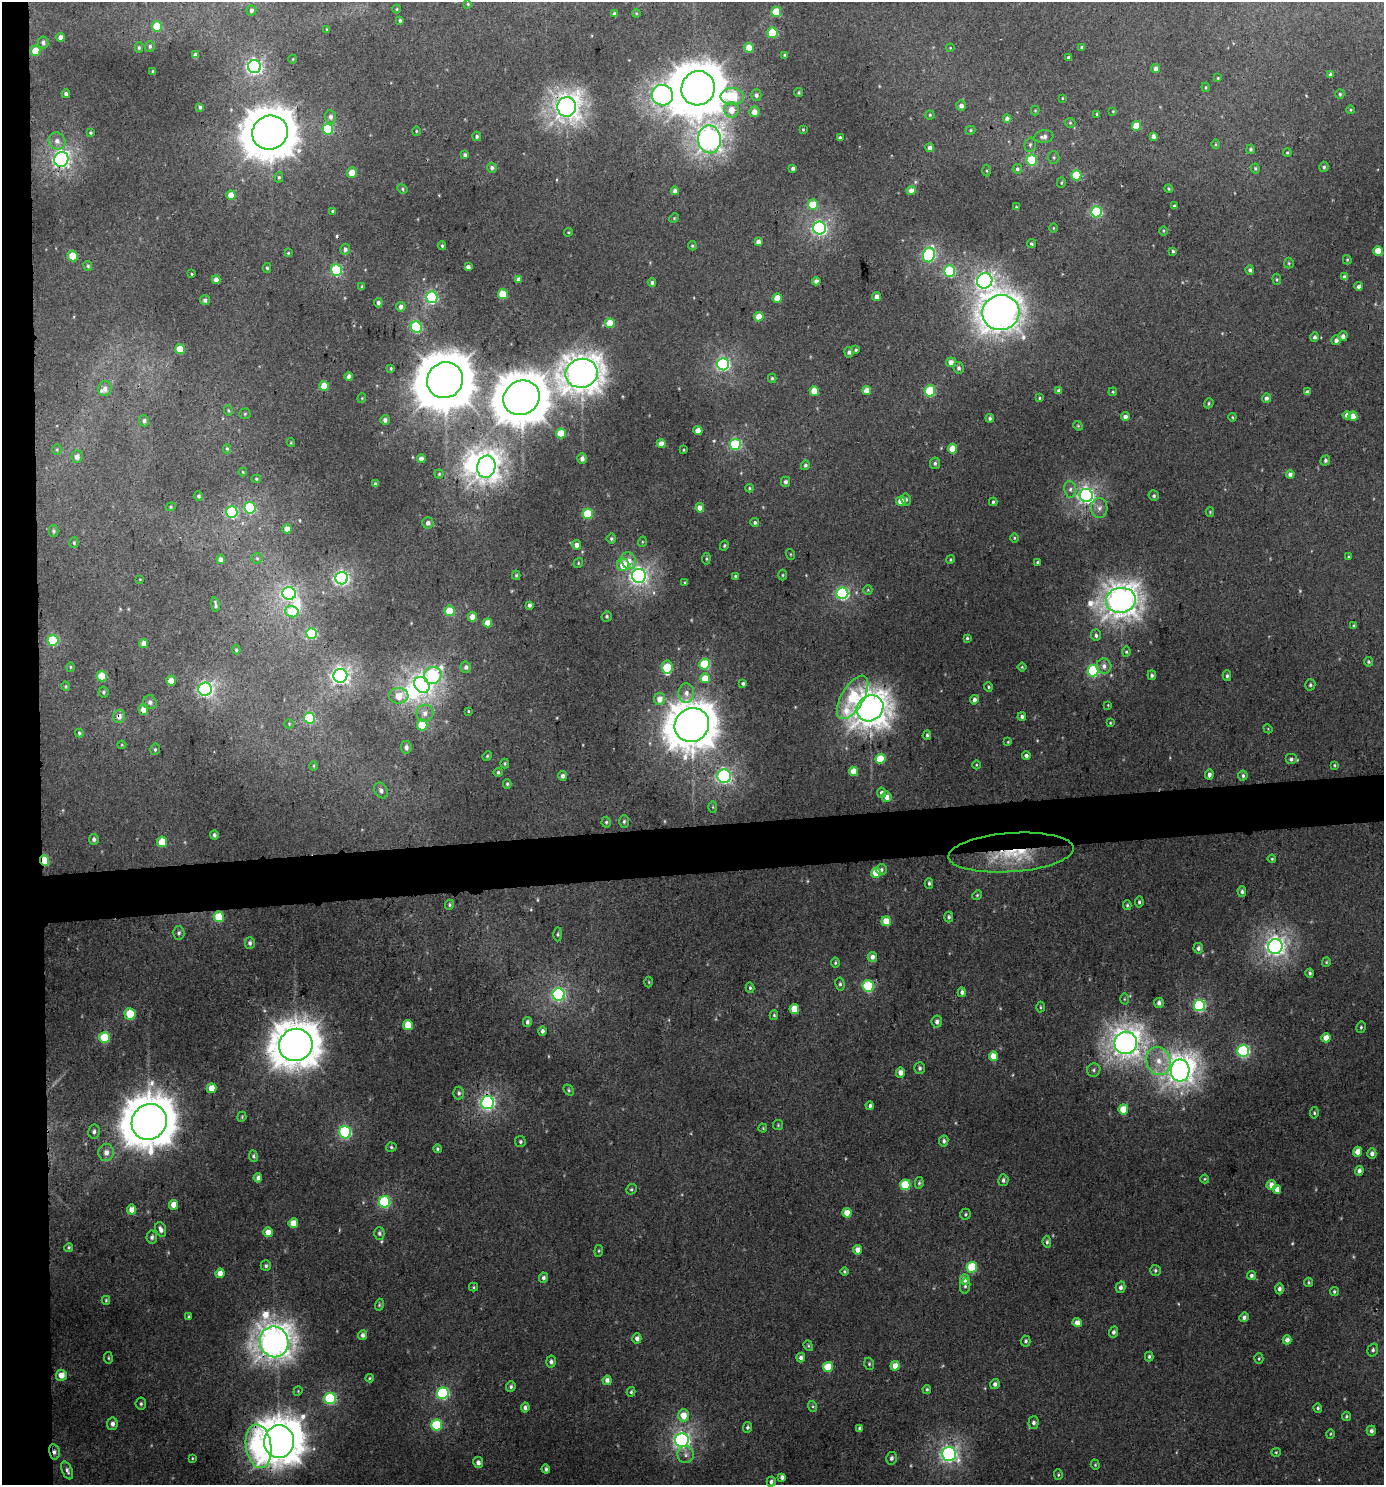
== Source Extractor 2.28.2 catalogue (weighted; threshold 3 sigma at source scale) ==
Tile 4 of 3 x 3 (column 1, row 2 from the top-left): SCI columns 7-1388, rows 1488-2970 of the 4199 x 4457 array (HDU 1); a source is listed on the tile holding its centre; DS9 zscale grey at full resolution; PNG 1386 x 1487 px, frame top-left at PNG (2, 2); each listed source drawn as its Kron ellipse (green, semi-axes under 4 px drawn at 4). Shown black and unused: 6% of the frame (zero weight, under 3 of 4 exposures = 1% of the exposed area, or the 3 px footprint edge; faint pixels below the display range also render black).
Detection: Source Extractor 2.28.2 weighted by HDU 2 'WHT'; one run over the whole footprint, this tile lists its part. Background 0.0069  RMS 0.0042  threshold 0.0189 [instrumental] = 3 sigma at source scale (4.5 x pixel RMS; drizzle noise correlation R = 1.50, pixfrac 1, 0.0396/0.0396 arcsec/px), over >= 5 px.
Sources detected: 509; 5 too faint to see at this stretch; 4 inside a brighter object's white glare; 1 cosmic-ray / hot-pixel residue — neither listed nor drawn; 3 inside a brighter listed object's ellipse — not listed separately; the other 496 listed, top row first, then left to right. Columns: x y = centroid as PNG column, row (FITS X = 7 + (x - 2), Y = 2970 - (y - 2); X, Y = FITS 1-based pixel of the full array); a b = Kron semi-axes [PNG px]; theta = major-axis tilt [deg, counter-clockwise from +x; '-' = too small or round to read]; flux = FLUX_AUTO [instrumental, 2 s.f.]
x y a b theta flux
468 4 4 3 - 0.48
397 9 4 4 - 0.46
251 10 5 5 - 1.2
776 12 5 5 - 15
636 13 4 3 - 0.36
614 14 4 3 - 1.5
400 20 3 3 - 0.79
157 26 5 5 - 14
327 29 3 3 - 0.55
772 33 5 5 - 23
61 37 4 4 - 2.7
43 43 6 5 - 1.4
150 46 5 5 - 0.95
139 47 5 4 - 0.74
1082 47 3 3 - 0.69
749 48 5 4 - 8.8
950 48 4 4 - 0.42
35 51 5 5 - 9.2
196 55 4 4 - 1.8
784 55 4 3 - 0.53
1069 57 3 3 - 1.3
293 59 4 3 - 0.33
254 67 6 6 - 130
1155 69 4 4 - 2
153 72 3 3 - 0.84
1330 74 4 4 - 1.3
1218 78 4 3 - 0.43
1206 87 5 3 - 0.49
698 88 17 16 - 1500
799 93 4 4 - 0.7
66 94 4 4 - 1.2
1340 94 4 4 - 0.75
662 95 11 10 - 220
756 95 5 5 - 1.5
732 96 11 8 -3 38
1062 98 4 2 - 0.35
961 106 5 5 - 2.1
200 107 4 3 - 1.3
567 107 10 9 - 360
731 110 8 7 - 5.2
1035 110 5 4 - 0.48
1350 110 4 4 - 0.56
1113 111 3 3 - 0.37
754 112 5 5 - 3.8
1097 114 4 3 - 0.69
930 115 4 4 - 0.6
331 117 6 5 - 1.8
1007 119 4 4 - 2.7
1070 123 5 5 - 0.57
1136 126 5 4 - 12
328 129 5 5 - 27
803 130 4 3 - 0.46
971 130 5 4 - 0.56
416 131 4 4 - 0.47
90 133 4 3 - 0.55
270 133 18 17 - 1500
477 136 4 4 - 0.91
1153 136 4 4 - 1.8
1044 137 9 6 10 2.2
840 138 4 3 - 1.3
709 139 14 11 -86 300
57 141 9 8 - 2.5
1216 144 5 3 - 0.4
1030 145 7 5 76 0.89
930 148 4 4 - 2
1251 149 5 4 - 0.8
1287 153 4 3 - 0.53
465 155 4 4 - 1.6
1054 157 6 5 - 0.84
61 159 7 7 - 150
1032 160 5 5 - 26
1324 167 5 4 - 0.99
492 168 5 5 - 1.3
793 168 4 4 - 1.5
1255 168 5 4 - 0.63
1017 169 5 4 - 1
987 170 6 3 -90 0.55
352 172 5 5 - 5.6
1076 175 5 5 - 17
279 177 5 4 - 0.67
1061 183 5 4 - 0.6
402 189 5 4 - 0.68
1169 189 4 4 - 0.61
675 191 4 4 - 2.5
911 191 4 4 - 3.7
231 195 5 4 - 6.8
813 205 5 5 - 14
1174 206 3 3 - 0.86
1016 207 4 3 - 0.43
333 211 4 3 - 0.9
1096 212 5 5 - 51
674 218 5 4 - 0.46
820 228 6 6 - 110
1053 228 5 3 - 0.39
1163 231 5 3 - 0.45
568 232 4 3 - 0.48
758 242 4 4 - 3.1
1031 244 4 3 - 0.73
442 246 4 3 - 0.62
692 246 5 4 - 0.55
345 249 5 5 - 1.4
1173 251 4 3 - 0.73
1378 251 5 4 - 9.6
288 253 4 4 - 0.44
929 255 7 6 - 71
73 256 5 5 - 12
1347 260 4 3 - 0.48
1289 263 5 5 - 0.64
88 266 5 4 - 0.72
468 267 4 4 - 2.1
267 268 5 4 - 0.67
336 270 6 5 - 46
1250 270 5 4 - 1.2
950 271 5 5 - 40
192 274 3 3 - 0.48
1344 277 4 4 - 2
519 279 4 4 - 2
1277 279 5 4 - 0.54
216 280 4 4 - 3.1
816 281 4 4 - 1.6
985 281 8 7 - 160
652 283 4 4 - 1.2
1359 286 4 4 - 1.7
362 287 4 3 - 0.5
503 294 5 5 - 15
876 296 4 4 - 2.9
432 297 6 5 - 60
777 298 4 4 - 6.8
205 300 5 4 - 1.5
378 303 4 4 - 1.3
401 307 5 4 - 1.7
1001 313 18 17 - 580
759 317 5 4 - 6.7
610 323 5 5 - 11
416 327 6 5 - 43
1343 336 5 4 - 2.1
1314 337 4 4 - 1.3
1336 340 5 5 - 1.6
180 349 5 5 - 11
856 350 4 3 - 0.65
849 352 5 4 - 1.2
951 362 5 5 - 3.6
723 364 6 6 - 87
391 368 3 2 - 0.48
958 368 6 5 - 1.2
582 373 16 14 18 660
349 376 4 4 - 2.3
772 378 4 3 - 0.67
445 380 18 17 - 2100
324 386 5 5 - 12
105 388 7 6 - 2.2
867 390 4 4 - 5
814 391 5 4 - 8.2
930 391 5 5 - 26
1059 391 4 4 - 2
1113 392 4 3 - 0.52
1307 392 4 4 - 1.7
362 398 5 3 - 0.33
521 398 19 17 32 1500
1039 398 4 4 - 0.51
1266 398 5 4 - 1.6
1209 403 5 4 - 0.7
228 410 5 4 - 0.58
245 414 5 5 - 0.67
1347 415 4 4 - 2.4
1353 416 4 4 - 5
1125 417 4 4 - 2.3
1232 417 4 4 - 0.49
990 418 4 4 - 1
385 420 5 4 - 1.4
144 421 5 5 - 1.1
1078 426 5 4 - 0.49
698 431 4 4 - 5.2
561 433 5 5 - 14
291 442 4 4 - 0.42
661 444 4 4 - 4.3
735 444 5 5 - 47
57 449 5 4 - 0.5
227 449 5 4 - 0.61
952 449 5 4 - 7.4
684 450 3 3 - 0.43
77 457 6 5 - 2.4
421 458 4 4 - 2.5
582 458 5 4 - 1.9
1325 461 5 4 - 0.83
935 463 6 5 - 1.1
805 465 5 4 - 1.1
486 467 11 9 76 350
243 472 4 4 - 0.43
439 474 4 4 - 0.56
1290 474 4 4 - 2.1
256 479 5 4 - 0.61
785 482 5 4 - 1.3
375 484 4 3 - 0.92
749 488 4 3 - 0.55
1070 489 8 6 -80 1.4
1086 495 6 6 - 150
198 496 4 4 - 0.89
1154 496 5 5 - 0.79
906 499 6 4 -76 0.84
901 501 5 4 - 5.6
993 502 4 3 - 0.8
171 507 5 4 - 0.51
250 508 6 5 - 38
700 508 4 4 - 4.8
1099 508 10 8 -89 2.5
232 512 6 5 - 51
1210 512 4 4 - 0.47
588 514 5 5 - 21
755 522 4 4 - 1
428 523 5 5 - 1.8
287 529 4 4 - 4.9
54 531 6 5 - 0.85
1014 538 5 3 - 0.4
611 539 5 4 - 0.78
642 542 5 3 - 0.42
74 543 5 4 - 0.57
577 545 4 4 - 3
724 546 5 4 - 0.64
790 554 5 3 - 0.42
1349 557 4 4 - 0.53
257 558 5 5 - 0.69
221 559 5 4 - 2.7
706 559 5 3 - 0.55
950 559 4 4 - 0.55
629 561 8 7 - 4.6
1038 562 4 3 - 0.76
578 563 5 4 - 0.54
623 565 6 6 - 8.8
516 575 4 4 - 0.66
782 575 5 3 - 0.51
639 576 7 7 - 170
735 576 4 4 - 0.62
342 578 6 6 - 120
140 579 4 2 - 0.31
685 583 4 3 - 0.46
868 590 5 4 - 0.49
289 593 7 6 - 96
842 593 6 6 - 73
1121 600 15 12 11 520
215 605 7 3 -81 0.99
529 605 4 3 - 1.4
450 611 5 5 - 15
292 612 7 5 -21 21
607 616 5 5 - 0.81
472 617 4 4 - 4.6
488 623 4 4 - 6.1
1354 626 4 3 - 0.69
311 633 5 5 - 38
1096 635 6 5 - 1.1
967 638 3 3 - 0.62
53 640 5 5 - 28
144 643 4 4 - 4.3
236 650 4 4 - 0.73
1126 652 5 4 - 0.67
1369 662 5 4 - 0.82
705 664 5 5 - 25
1104 666 7 7 - 2.3
70 667 5 4 - 0.5
466 667 5 5 - 1.3
667 667 6 5 - 19
1022 667 4 4 - 0.56
1093 671 6 5 - 46
433 675 9 8 - 45
1152 675 5 4 - 1.1
102 676 5 5 - 14
340 676 7 7 - 170
1227 676 5 4 - 0.83
705 678 5 5 - 8.2
171 681 5 5 - 6.3
743 683 4 4 - 1
422 685 9 7 -52 220
1310 685 6 5 - 0.82
66 686 5 3 - 0.52
988 687 5 4 - 0.57
205 689 7 6 - 100
104 692 5 5 - 0.8
686 693 10 8 89 3
399 696 10 7 3 7.3
853 697 24 11 59 24
659 699 6 5 - 4.3
974 700 5 4 - 1.9
150 702 7 6 - 1.7
1108 705 3 3 - 0.31
870 708 14 12 39 630
143 709 5 5 - 5
468 711 3 2 - 0.4
425 713 8 8 - 2.8
119 716 6 5 - 2.6
1022 716 4 4 - 1.2
309 718 5 5 - 33
1110 723 3 3 - 0.42
289 724 5 4 - 0.48
422 725 6 5 - 15
692 725 18 16 39 1200
1268 729 5 4 - 0.37
79 733 4 3 - 0.68
927 735 5 3 - 0.69
1008 742 4 3 - 0.45
122 745 4 4 - 0.44
406 747 6 5 - 1.6
155 749 6 4 77 0.73
1026 755 4 4 - 1.6
487 756 5 4 - 0.53
881 759 5 5 - 17
1291 759 6 5 - 1.3
505 763 5 3 - 0.52
976 765 4 3 - 0.38
1334 765 3 3 - 0.45
314 766 5 3 - 0.44
853 771 4 4 - 7.3
498 772 4 4 - 1
1209 774 5 4 - 1.8
562 776 5 4 - 1.5
724 776 6 6 - 97
1243 776 5 5 - 1.1
507 784 5 4 - 0.63
381 790 8 6 -59 1.7
882 793 5 4 - 1.7
887 797 5 4 - 3.4
713 807 6 4 -89 0.56
624 821 6 5 - 0.91
606 822 5 4 - 0.66
214 835 4 4 - 1.1
94 839 5 5 - 1.4
162 842 5 5 - 13
1011 852 63 19 4 29
1272 859 4 4 - 0.53
44 860 5 4 - 23
881 870 5 5 - 0.92
876 873 5 5 - 9.6
929 883 5 3 - 0.81
1242 891 5 4 - 1
977 895 5 4 - 0.56
1139 902 5 4 - 0.77
449 905 5 4 - 0.66
1127 905 5 4 - 0.6
219 917 5 5 - 15
949 917 5 4 - 0.9
886 921 5 4 - 7
179 933 7 6 - 1.2
558 934 7 4 -90 0.67
250 943 6 5 - 1.1
1275 946 7 7 - 220
1198 948 5 5 - 1.4
872 957 5 4 - 2.3
1326 962 5 4 - 0.52
835 963 5 4 - 0.64
1310 973 4 4 - 0.89
649 982 5 3 - 0.43
840 984 6 4 -82 0.91
868 986 6 5 - 35
750 988 5 4 - 0.77
962 992 5 4 - 1.3
559 994 6 6 - 76
1124 999 5 3 - 0.45
1159 1003 5 4 - 1.8
1199 1005 6 5 - 61
1040 1007 5 3 - 0.51
794 1009 5 4 - 8.7
130 1014 6 5 - 14
774 1015 5 4 - 0.63
527 1022 5 4 - 1.2
937 1022 6 5 - 1.5
408 1025 5 5 - 10
1361 1027 6 4 77 0.75
542 1031 4 4 - 1.2
105 1037 5 5 - 21
1326 1038 4 4 - 5.5
1126 1043 11 11 - 430
296 1045 17 16 - 1100
1243 1051 6 6 - 61
993 1056 5 4 - 5.8
1159 1061 14 12 -68 7.1
920 1068 6 5 - 1.1
1094 1070 7 6 - 1.1
1180 1070 11 9 89 400
900 1073 5 4 - 3.2
212 1088 5 4 - 6.6
569 1090 6 4 -51 0.65
459 1093 6 5 - 1.1
487 1103 6 6 - 110
870 1106 4 4 - 1.2
1123 1109 5 4 - 9.5
1314 1113 6 4 82 0.7
242 1117 5 4 - 0.49
149 1122 18 17 - 1500
778 1125 5 5 - 0.54
763 1128 4 4 - 0.45
94 1131 7 6 - 1.4
345 1132 6 6 - 56
944 1141 5 4 - 1.1
520 1142 5 5 - 0.96
391 1147 5 4 - 0.7
437 1149 4 4 - 0.71
106 1152 8 8 - 3.1
1357 1152 5 4 - 4.2
1372 1154 5 4 - 1.9
253 1156 6 4 -82 0.84
1359 1171 5 4 - 1.9
258 1178 5 4 - 1.8
1205 1179 4 4 - 0.45
1003 1180 6 5 - 1.2
919 1183 6 4 80 0.73
905 1185 5 5 - 15
1271 1185 5 4 - 3.4
631 1189 6 5 - 0.7
1277 1189 4 4 - 3.1
385 1202 6 5 - 44
174 1205 5 4 - 5.3
132 1210 5 4 - 4.2
847 1213 4 4 - 6
965 1214 6 5 - 0.75
293 1223 5 4 - 6.8
161 1229 7 5 -69 1.7
268 1232 5 4 - 4.4
379 1233 6 5 - 1.1
152 1237 6 5 - 1.2
1047 1242 6 4 -84 0.88
69 1247 5 4 - 0.63
858 1250 4 4 - 3.9
599 1251 6 4 84 0.56
266 1266 5 5 - 0.94
972 1267 5 5 - 21
1155 1270 5 5 - 0.76
844 1271 4 4 - 0.65
220 1273 5 4 - 4.2
1251 1276 4 4 - 1.2
543 1278 5 4 - 1.5
965 1279 5 5 - 4
1308 1282 4 4 - 0.61
965 1286 7 5 80 1
473 1287 4 4 - 0.56
1121 1287 6 4 75 1.6
1279 1289 5 4 - 1.4
1334 1292 4 4 - 0.64
106 1300 4 3 - 0.54
379 1305 6 4 73 0.59
189 1317 4 3 - 0.74
1244 1317 5 4 - 1.6
1077 1323 5 4 - 3
1113 1332 5 4 - 1.3
362 1335 5 4 - 1.5
637 1338 5 4 - 1.9
1287 1340 4 4 - 2.7
1026 1341 5 5 - 0.92
274 1342 15 14 - 590
808 1346 5 4 - 0.54
1373 1350 6 5 - 1
1149 1356 5 4 - 0.76
108 1358 6 3 -82 0.5
801 1358 5 4 - 1.6
1259 1359 5 4 - 0.53
551 1362 6 5 - 1.3
869 1364 6 4 -71 0.7
895 1366 5 4 - 5.6
828 1367 5 5 - 14
61 1375 5 5 - 5.2
370 1378 4 4 - 0.47
607 1380 4 4 - 2.4
995 1384 5 5 - 1.4
511 1386 5 4 - 1
927 1389 4 3 - 0.66
298 1391 5 4 - 0.44
631 1392 5 3 - 0.63
443 1393 6 6 - 61
330 1398 6 5 - 51
141 1404 6 5 - 0.89
812 1406 5 3 - 0.57
525 1408 5 4 - 1.3
1318 1408 5 4 - 0.71
683 1415 6 5 - 6.3
1346 1416 5 4 - 0.72
1033 1423 6 5 - 1.3
112 1424 6 5 - 1.8
437 1425 5 5 - 33
747 1427 5 4 - 0.85
860 1428 4 4 - 1.4
1371 1431 5 4 - 1.5
1330 1434 5 3 - 0.46
682 1440 7 6 - 150
279 1442 16 15 - 1200
259 1446 22 12 -82 50
54 1452 8 5 -77 1.7
1276 1452 5 4 - 0.53
949 1454 7 7 - 150
686 1455 8 8 - 2
192 1458 4 3 - 0.37
891 1458 6 5 - 1.4
478 1463 5 5 - 1.5
1095 1465 5 4 - 0.49
546 1469 4 3 - 1.1
67 1470 9 5 -67 1.4
1058 1475 5 4 - 0.48
782 1477 4 4 - 1.7
771 1482 5 4 - 1.2
Overlapping masked pixels (flux is a lower limit): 12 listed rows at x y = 567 107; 61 159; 1093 671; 119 716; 1011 852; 44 860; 296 1045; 1180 1070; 487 1103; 274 1342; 279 1442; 54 1452